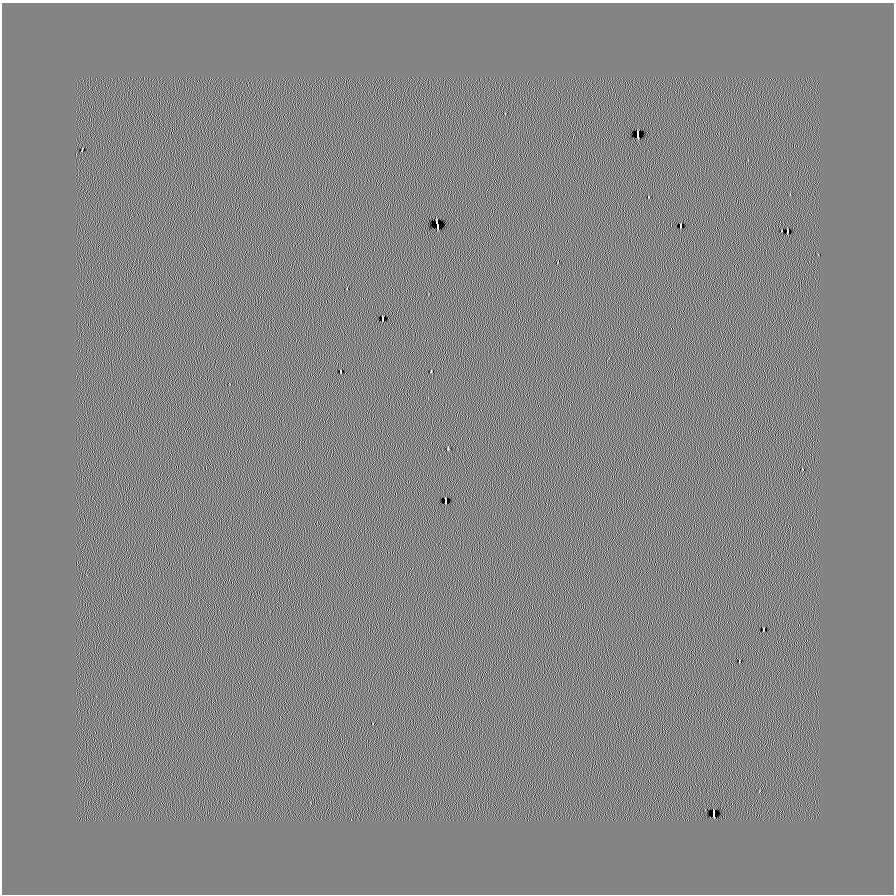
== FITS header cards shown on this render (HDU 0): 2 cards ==
NAXIS1  =                  892
NAXIS2  =                  892

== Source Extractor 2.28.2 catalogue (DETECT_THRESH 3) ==
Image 892 x 892 px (HDU 0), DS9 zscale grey, 1 PNG px = 1 image px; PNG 896 x 896 px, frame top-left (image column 1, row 892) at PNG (2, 3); no overlay
Background 0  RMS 0.1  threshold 0.314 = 3 sigma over >= 5 px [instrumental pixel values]
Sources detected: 9; all 9 listed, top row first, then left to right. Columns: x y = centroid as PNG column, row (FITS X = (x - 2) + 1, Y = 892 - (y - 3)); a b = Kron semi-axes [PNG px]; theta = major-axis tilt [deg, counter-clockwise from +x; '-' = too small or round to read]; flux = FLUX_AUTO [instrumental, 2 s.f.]
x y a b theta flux
638 134 4 2 - 200
437 224 6 2 -75 380
680 225 4 2 - 12
787 231 4 2 - 20
383 318 4 2 - 17
341 371 3 2 - 3.7
445 500 4 2 - 38
763 629 3 2 - 8.3
714 813 4 2 - 160